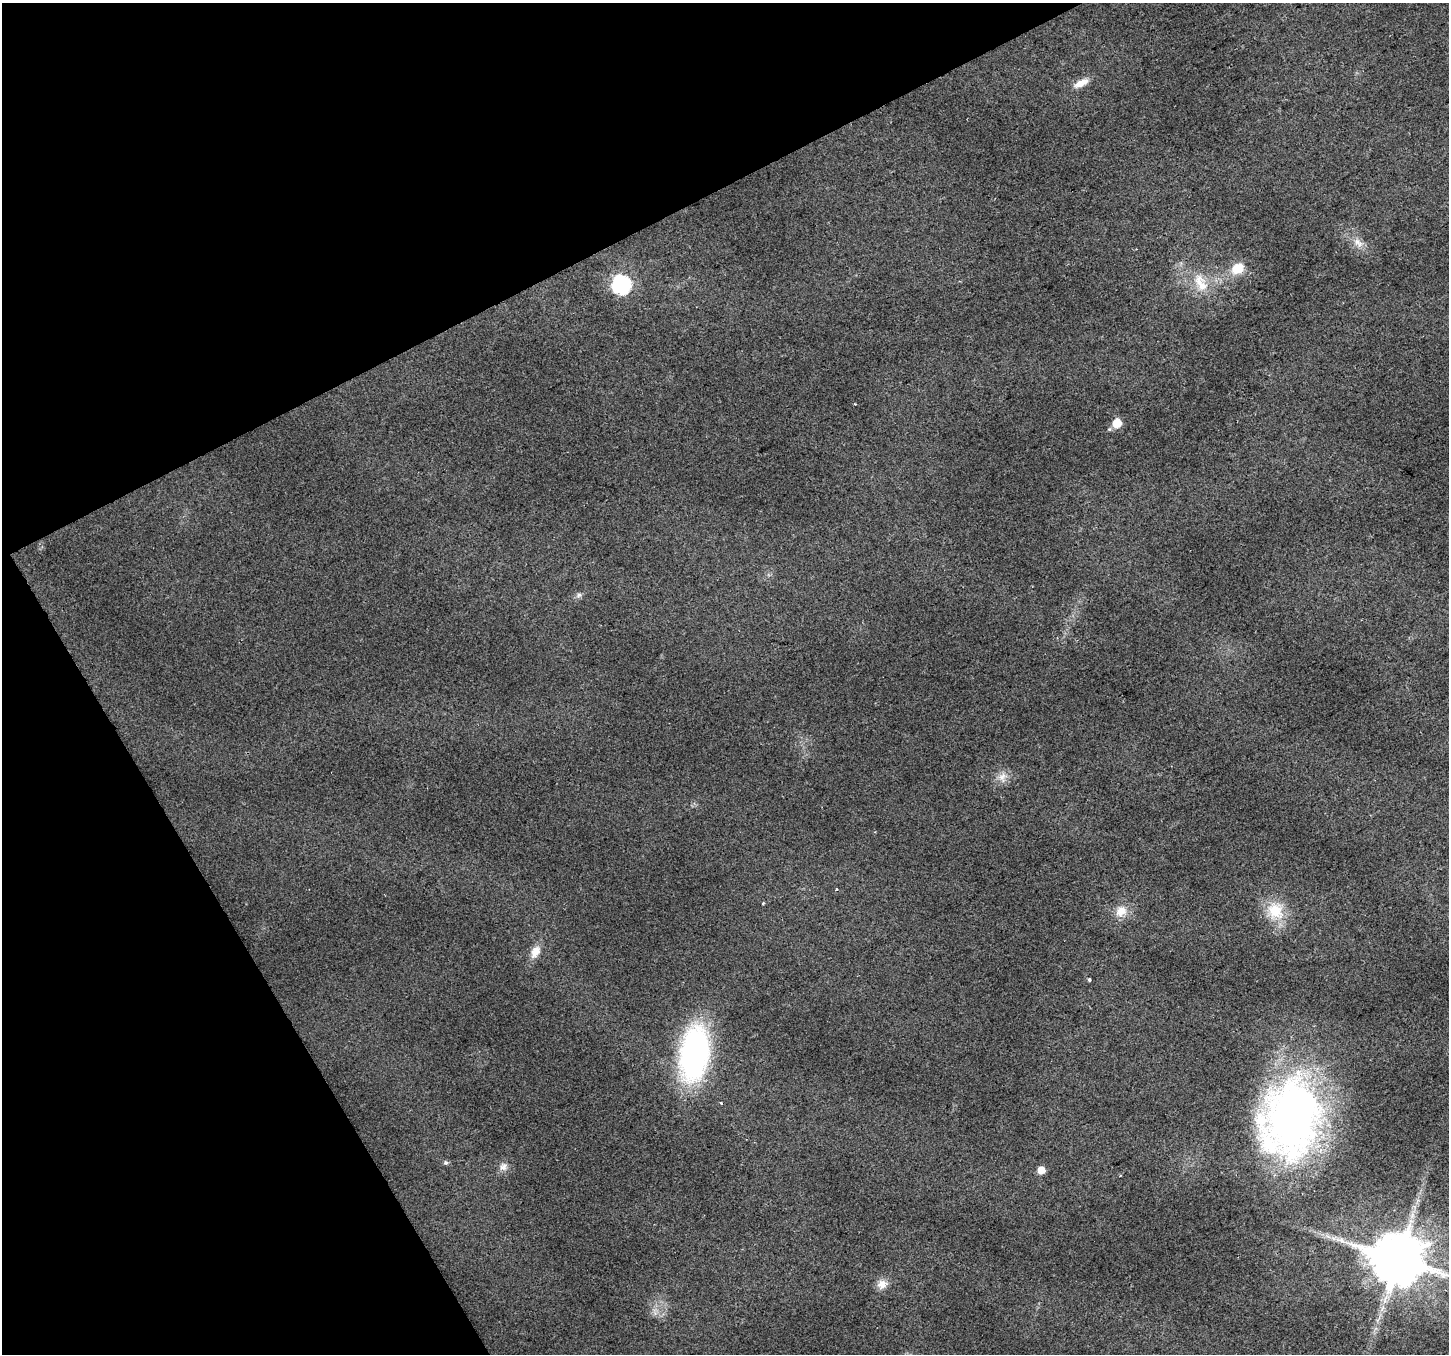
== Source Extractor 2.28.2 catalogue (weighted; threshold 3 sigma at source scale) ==
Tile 5 of 4 x 4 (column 1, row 2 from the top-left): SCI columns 3-1449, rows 2869-4220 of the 5789 x 5676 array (HDU 1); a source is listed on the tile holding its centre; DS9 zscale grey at full resolution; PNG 1451 x 1356 px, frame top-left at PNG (2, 3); no overlay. Shown black and unused: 25% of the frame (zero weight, under 2 of 3 exposures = <1% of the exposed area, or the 3 px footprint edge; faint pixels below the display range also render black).
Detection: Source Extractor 2.28.2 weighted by HDU 2 'WHT'; one run over the whole footprint, this tile lists its part. Background 0.0194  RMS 0.0082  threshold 0.0371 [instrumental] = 3 sigma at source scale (4.5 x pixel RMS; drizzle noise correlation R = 1.50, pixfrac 1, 0.0396/0.0396 arcsec/px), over >= 5 px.
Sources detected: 23; all 23 listed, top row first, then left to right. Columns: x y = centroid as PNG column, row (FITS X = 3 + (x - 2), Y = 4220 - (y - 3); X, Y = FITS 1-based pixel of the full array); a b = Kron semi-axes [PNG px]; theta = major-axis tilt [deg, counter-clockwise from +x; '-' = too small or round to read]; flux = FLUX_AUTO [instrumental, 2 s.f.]
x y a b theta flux
1081 83 20 8 27 9.1
1358 242 16 8 -47 7
1237 268 16 12 29 15
1201 283 31 15 -64 20
621 284 8 8 - 250
855 404 3 2 - 0.78
1117 423 7 7 - 16
579 595 8 6 49 2.4
1002 777 14 11 78 7.4
836 889 3 3 - 2.4
763 903 3 3 - 2.2
1121 911 16 13 41 11
1275 911 25 22 -72 27
535 952 17 10 60 9.9
1089 979 3 3 - 1.9
694 1054 43 23 82 230
721 1102 3 3 - 1.3
1291 1119 85 61 76 460
446 1163 6 5 - 1.8
503 1167 12 10 61 5
1041 1170 6 6 - 8.9
1398 1259 16 14 -11 5400
882 1284 13 10 28 7.8
Isophote crosses this tile's border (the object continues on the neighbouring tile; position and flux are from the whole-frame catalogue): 1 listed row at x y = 1398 1259